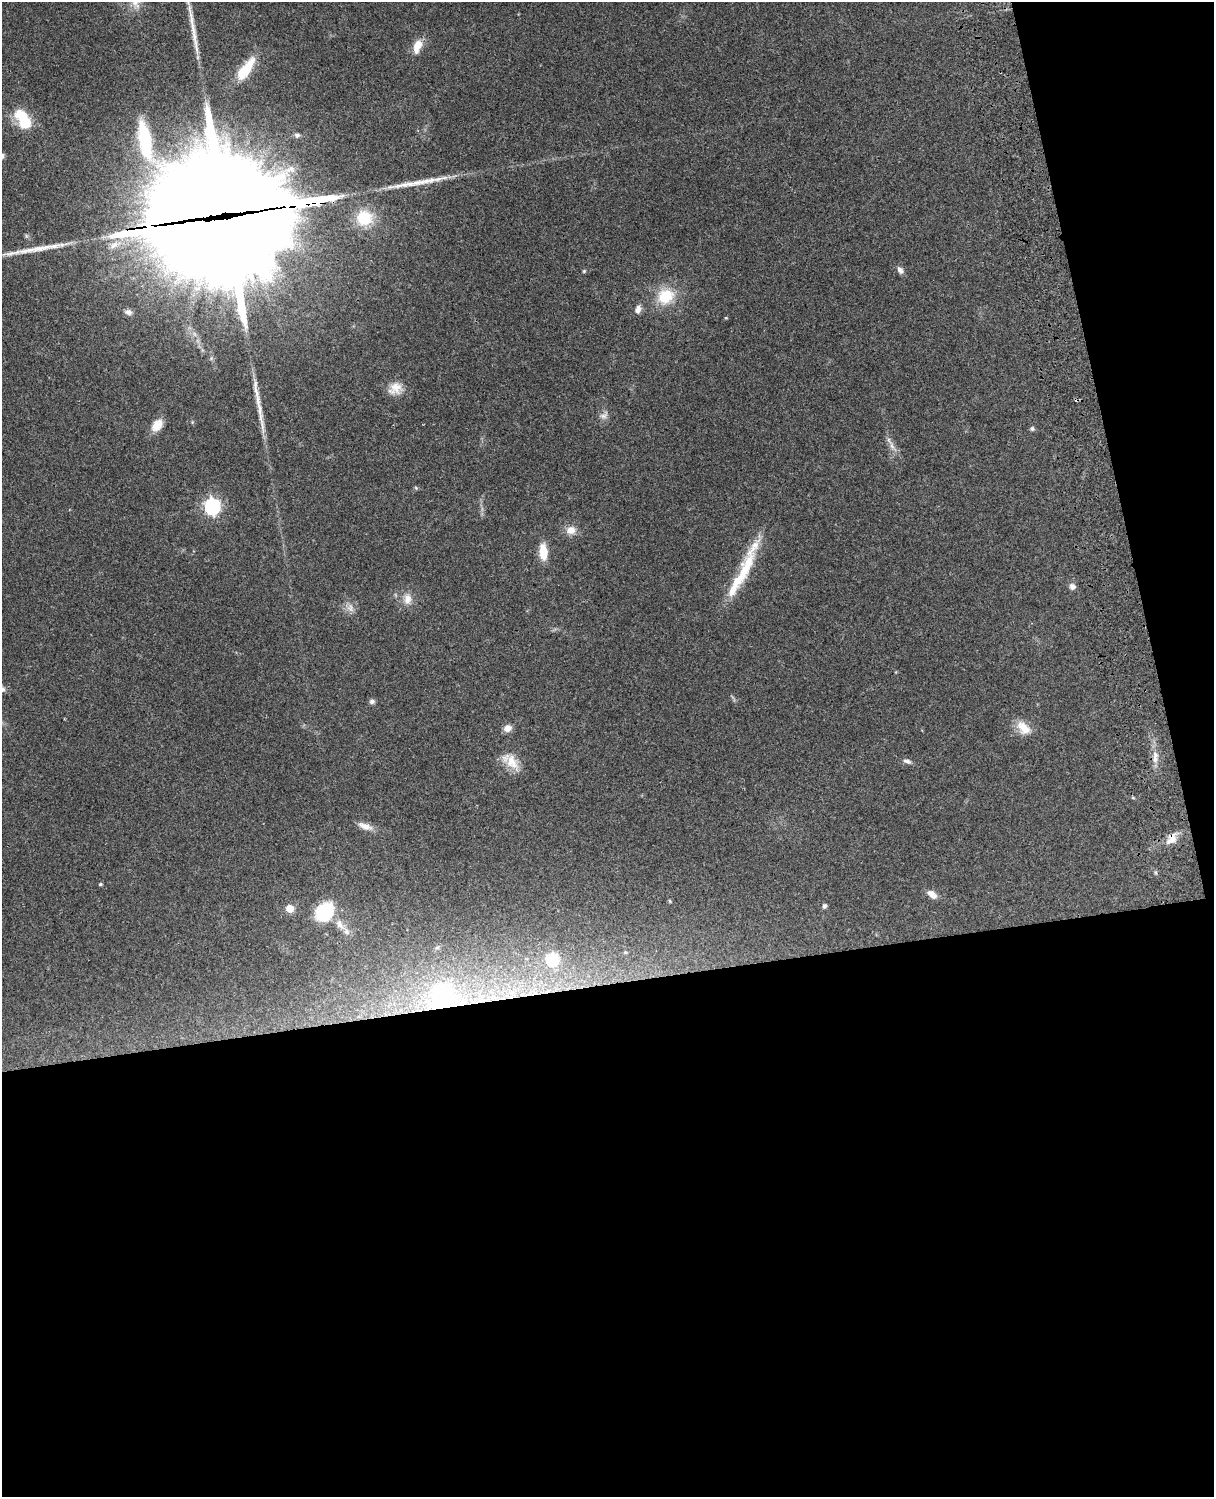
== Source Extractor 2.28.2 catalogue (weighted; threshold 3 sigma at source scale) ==
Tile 12 of 4 x 3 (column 4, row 3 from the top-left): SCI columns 3754-4965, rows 164-1658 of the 5085 x 4925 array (HDU 1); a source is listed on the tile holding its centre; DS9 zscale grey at full resolution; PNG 1216 x 1499 px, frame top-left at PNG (2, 2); no overlay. Shown black and unused: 40% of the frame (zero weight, under 3 of 4 exposures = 6% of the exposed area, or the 3 px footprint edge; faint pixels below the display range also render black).
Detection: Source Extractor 2.28.2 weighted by HDU 2 'WHT'; one run over the whole footprint, this tile lists its part. Background 0.219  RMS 0.0084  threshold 0.0378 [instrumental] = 3 sigma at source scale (4.5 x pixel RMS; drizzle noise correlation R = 1.50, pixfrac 1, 0.05/0.05 arcsec/px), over >= 5 px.
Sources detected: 67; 7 inside a brighter object's white glare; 1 cosmic-ray / hot-pixel residue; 4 long thin detections or spike segments (spike, bleed or trail) — not listed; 5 inside a brighter listed object's ellipse — not listed separately; the other 50 listed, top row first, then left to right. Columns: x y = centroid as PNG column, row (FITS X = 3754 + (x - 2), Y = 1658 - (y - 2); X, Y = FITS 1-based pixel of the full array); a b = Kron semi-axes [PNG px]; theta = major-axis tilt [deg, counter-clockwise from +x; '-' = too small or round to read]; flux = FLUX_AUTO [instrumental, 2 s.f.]
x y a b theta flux
136 2 18 14 87 10
417 46 16 9 71 12
246 69 31 11 54 24
23 118 27 15 -43 24
297 135 7 6 - 2.2
145 138 48 16 -76 56
2 156 8 6 89 2.6
304 205 54 10 7 2100
226 206 83 70 -76 16000
364 218 16 15 - 31
114 245 13 7 38 5.1
900 270 10 6 -53 3.5
584 271 5 4 - 0.93
665 296 20 17 34 28
638 309 10 7 74 4.5
128 312 9 7 -16 3.1
726 318 5 3 - 0.64
395 388 19 15 35 11
256 391 22 6 -70 7.5
604 415 14 8 34 4.3
157 425 17 12 51 9.4
1032 429 6 6 - 1.6
892 446 13 6 -69 4.6
416 488 6 4 -46 0.98
212 507 7 6 - 260
571 530 13 11 7 7.7
543 552 18 9 -86 14
736 581 47 14 66 29
1072 587 7 7 - 3.6
407 599 14 10 -87 7.8
350 608 12 8 -90 5.1
2 689 7 6 - 3.2
372 701 7 6 - 2.3
507 728 9 7 25 6.5
1024 728 21 13 -46 12
1155 757 20 7 87 7.4
907 761 10 6 -15 3
512 762 25 14 -59 15
365 826 20 8 -18 7.1
1171 839 17 11 55 8.4
100 884 4 3 - 1.2
932 894 12 7 -41 6.3
670 901 5 3 - 0.79
824 906 6 5 - 2.1
290 908 5 5 - 19
324 912 21 17 50 39
339 924 15 8 -58 6.6
625 952 6 4 1 1.2
553 959 6 6 - 72
442 999 62 30 1 130
Overlapping masked pixels (flux is a lower limit): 4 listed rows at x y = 304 205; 226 206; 1171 839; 442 999
Isophote crosses this tile's border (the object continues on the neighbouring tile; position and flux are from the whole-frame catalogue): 4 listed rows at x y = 136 2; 2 156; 226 206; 2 689